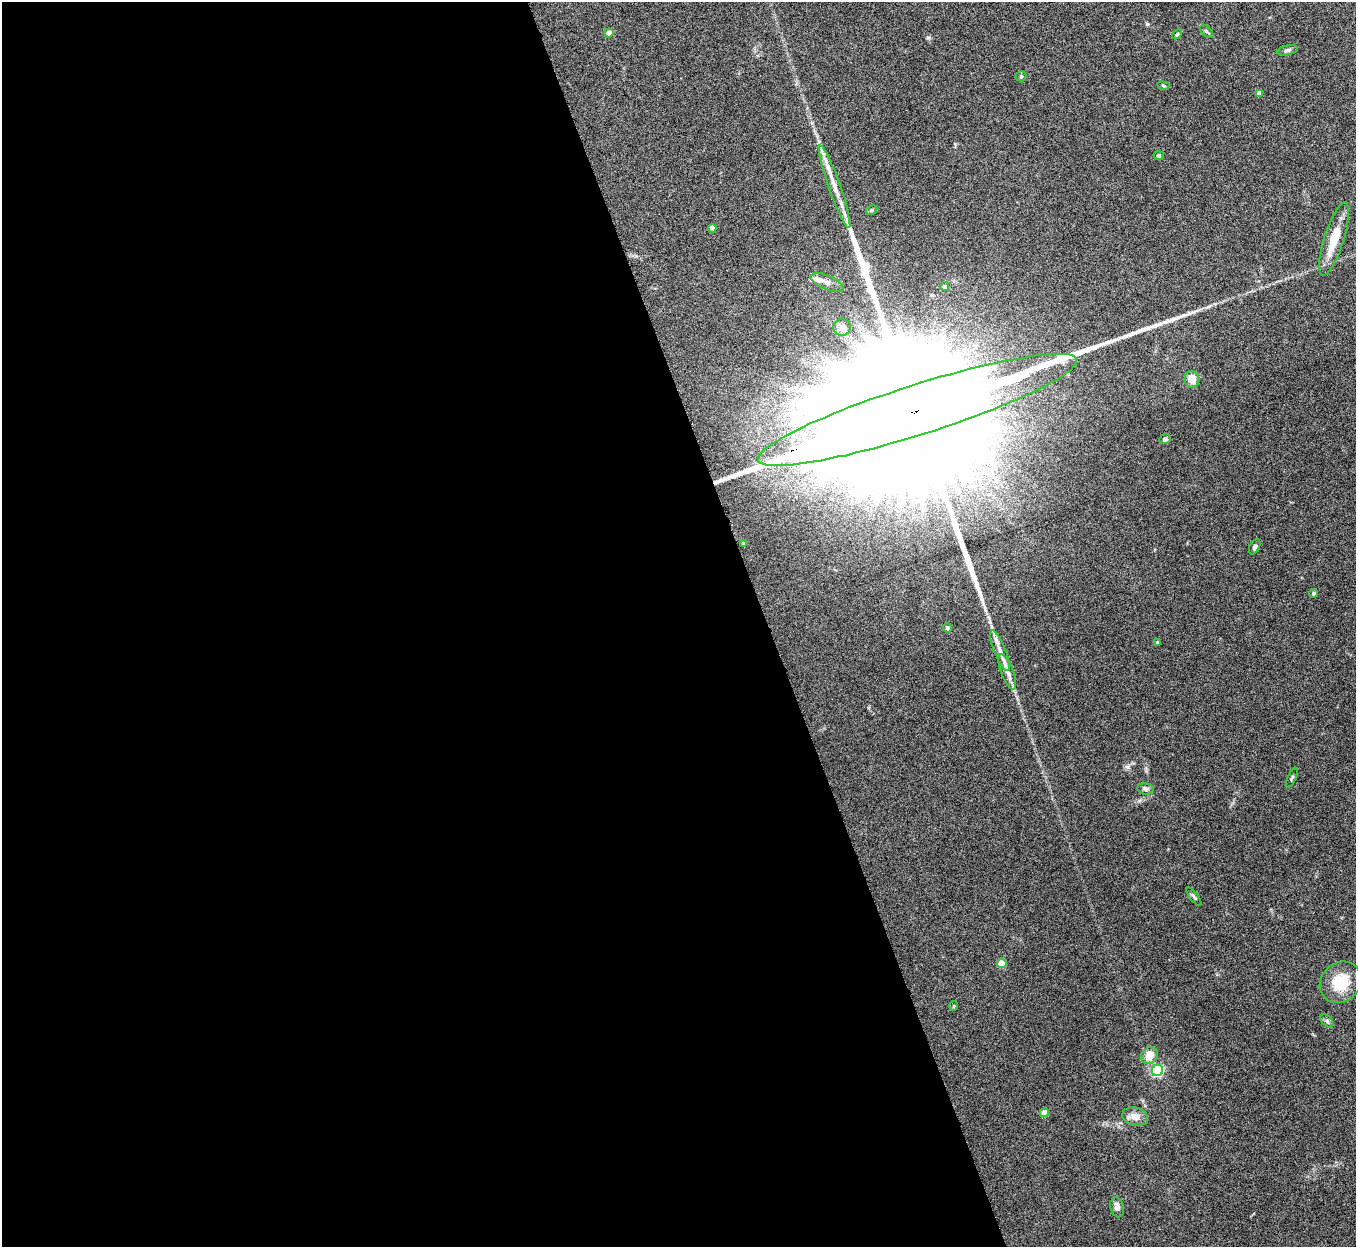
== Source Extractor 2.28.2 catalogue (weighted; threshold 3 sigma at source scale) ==
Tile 9 of 4 x 4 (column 1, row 3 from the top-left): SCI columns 2-1355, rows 1394-2638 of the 5423 x 5406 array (HDU 1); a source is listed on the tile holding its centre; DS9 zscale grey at full resolution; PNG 1358 x 1249 px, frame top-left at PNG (2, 2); each listed source drawn as its Kron ellipse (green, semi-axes under 4 px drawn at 4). Shown black and unused: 57% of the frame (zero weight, under 5 of 10 exposures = <1% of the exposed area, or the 3 px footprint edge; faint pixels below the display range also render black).
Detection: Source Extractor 2.28.2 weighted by HDU 2 'WHT'; one run over the whole footprint, this tile lists its part. Background 0.147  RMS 0.0057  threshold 0.0234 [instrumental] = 3 sigma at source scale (4.09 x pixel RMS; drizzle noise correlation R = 1.36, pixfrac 0.8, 0.05/0.05 arcsec/px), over >= 5 px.
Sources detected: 41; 2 inside a brighter object's white glare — neither listed nor drawn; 2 inside a brighter listed object's ellipse — not listed separately; the other 37 listed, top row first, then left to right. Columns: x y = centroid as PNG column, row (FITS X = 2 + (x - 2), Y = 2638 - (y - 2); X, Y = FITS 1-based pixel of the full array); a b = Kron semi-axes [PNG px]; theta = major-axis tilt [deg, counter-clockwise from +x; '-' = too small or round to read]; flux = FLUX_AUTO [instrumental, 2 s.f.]
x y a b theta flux
1207 31 8 5 -45 0.99
609 33 4 4 - 5.5
1177 34 6 3 45 0.58
1288 50 10 5 13 1.5
1021 76 5 5 - 0.8
1163 86 6 3 -8 0.64
1259 93 4 4 - 3.3
1159 155 5 4 - 0.64
835 187 44 6 -71 9.3
871 210 6 4 27 0.89
712 228 4 4 - 3.6
1334 239 38 10 72 14
827 283 17 7 -23 2.9
944 287 4 4 - 1.6
842 327 8 8 - 2.5
1192 379 8 7 - 6.2
917 410 167 25 18 160000
1165 439 6 5 - 0.88
744 544 4 3 - 1.6
1255 547 8 5 62 1.4
1314 593 4 4 - 0.83
947 628 5 4 - 1.3
1157 642 4 3 - 0.5
1000 651 22 6 -68 4.6
1007 672 19 6 -69 3.9
1292 778 11 3 64 0.75
1146 789 8 5 -10 1.3
1194 897 11 4 -53 1.2
1002 963 5 5 - 12
1341 982 22 19 44 18
954 1006 5 4 - 0.6
1327 1021 8 5 -46 1.2
1149 1056 9 7 55 7
1158 1070 5 5 - 69
1044 1113 4 4 - 4.8
1135 1117 13 9 -14 5.2
1117 1207 10 6 -76 3
Overlapping masked pixels (flux is a lower limit): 1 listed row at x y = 917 410
Unlisted compact peaks at least as high as the median listed source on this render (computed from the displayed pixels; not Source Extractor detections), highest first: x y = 1147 24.